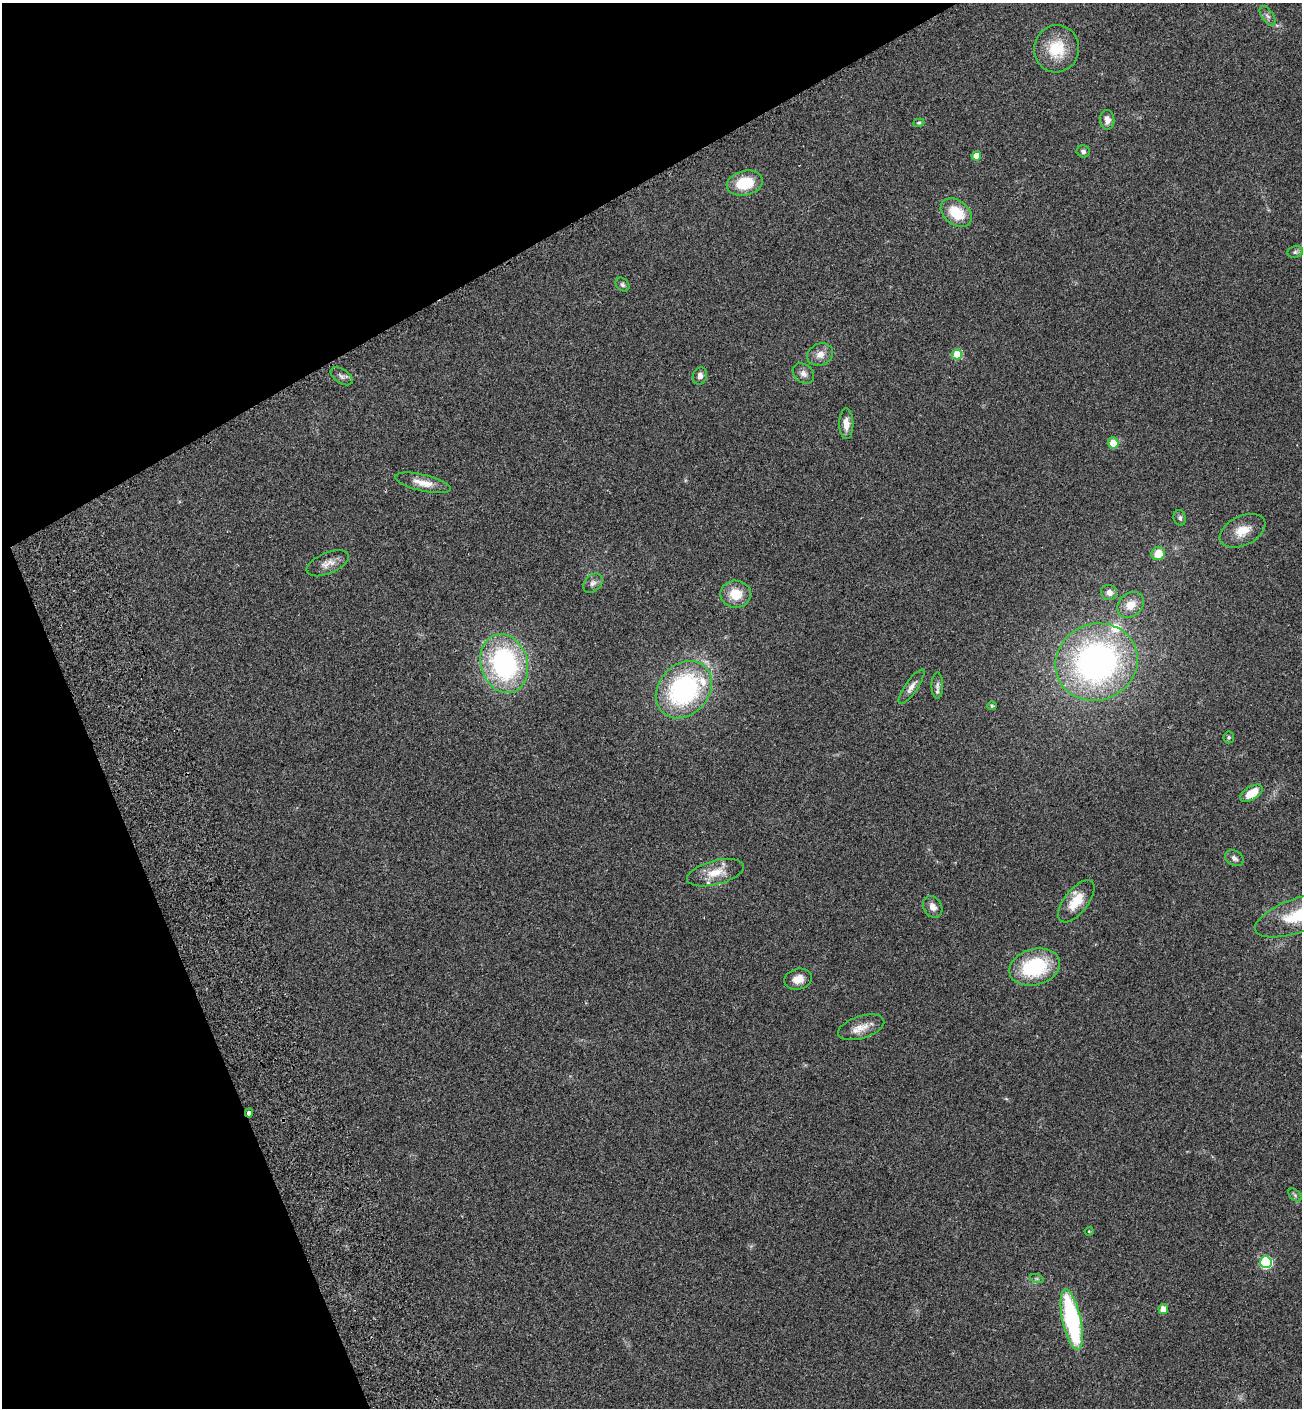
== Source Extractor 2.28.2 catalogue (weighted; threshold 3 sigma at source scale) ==
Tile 5 of 4 x 4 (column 1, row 2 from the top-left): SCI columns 391-1690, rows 2895-4300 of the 5853 x 5823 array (HDU 1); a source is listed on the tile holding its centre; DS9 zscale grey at full resolution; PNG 1304 x 1410 px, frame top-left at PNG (2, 3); each listed source drawn as its Kron ellipse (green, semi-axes under 4 px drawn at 4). Shown black and unused: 23% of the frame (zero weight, under 2 of 3 exposures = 7% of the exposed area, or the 3 px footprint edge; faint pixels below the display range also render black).
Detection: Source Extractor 2.28.2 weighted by HDU 2 'WHT'; one run over the whole footprint, this tile lists its part. Background 0.05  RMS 0.0075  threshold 0.0338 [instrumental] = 3 sigma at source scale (4.5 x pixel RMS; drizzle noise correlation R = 1.50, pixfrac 1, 0.05/0.05 arcsec/px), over >= 5 px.
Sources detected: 53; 4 inside a brighter listed object's ellipse — not listed separately; the other 49 listed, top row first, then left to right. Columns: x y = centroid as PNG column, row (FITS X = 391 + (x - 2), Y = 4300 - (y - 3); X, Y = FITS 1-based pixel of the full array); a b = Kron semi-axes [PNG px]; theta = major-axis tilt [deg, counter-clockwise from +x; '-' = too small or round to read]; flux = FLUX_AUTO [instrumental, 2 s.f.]
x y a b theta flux
1268 16 11 6 -55 2.2
1057 49 24 22 79 25
1107 120 10 7 -86 4.6
919 123 6 4 19 0.93
1083 151 6 6 - 2.3
976 156 5 4 - 8.3
745 183 18 12 13 22
956 213 17 12 -38 20
1295 252 8 6 16 1.7
622 285 8 6 -45 1.6
820 354 13 10 24 5.9
957 354 5 5 - 30
803 373 12 9 -38 3.6
341 376 12 7 -35 2.5
700 376 9 7 72 3.2
846 424 15 7 -90 6.7
1113 443 5 5 - 11
423 483 28 8 -13 9.2
1180 518 8 6 -74 1.8
1243 531 24 14 26 12
1158 554 7 6 - 12
328 563 22 10 23 6.6
593 583 11 8 44 3.2
1109 593 8 7 - 4.1
736 594 15 13 -2 14
1130 605 14 11 39 9.8
1096 662 42 38 25 240
504 664 30 23 -73 120
937 685 13 5 -90 2.3
912 687 21 6 55 4.3
684 690 31 25 48 120
992 706 4 4 - 0.93
1229 737 6 5 - 1
1251 793 12 6 33 14
1234 858 10 7 -29 2.8
715 873 29 12 15 14
1076 901 25 12 52 15
933 907 11 9 -58 4.9
1299 915 46 17 20 36
1035 967 26 18 16 50
798 979 14 10 16 6.8
861 1027 24 11 17 9.2
249 1113 4 3 - 11
1295 1195 8 4 -46 1.3
1089 1231 4 4 - 0.66
1266 1262 6 5 - 80
1037 1279 7 4 -18 1.2
1163 1309 5 4 - 10
1072 1320 31 9 -78 100
Overlapping masked pixels (flux is a lower limit): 1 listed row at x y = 249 1113
Isophote crosses this tile's border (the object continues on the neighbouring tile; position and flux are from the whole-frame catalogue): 1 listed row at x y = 1299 915